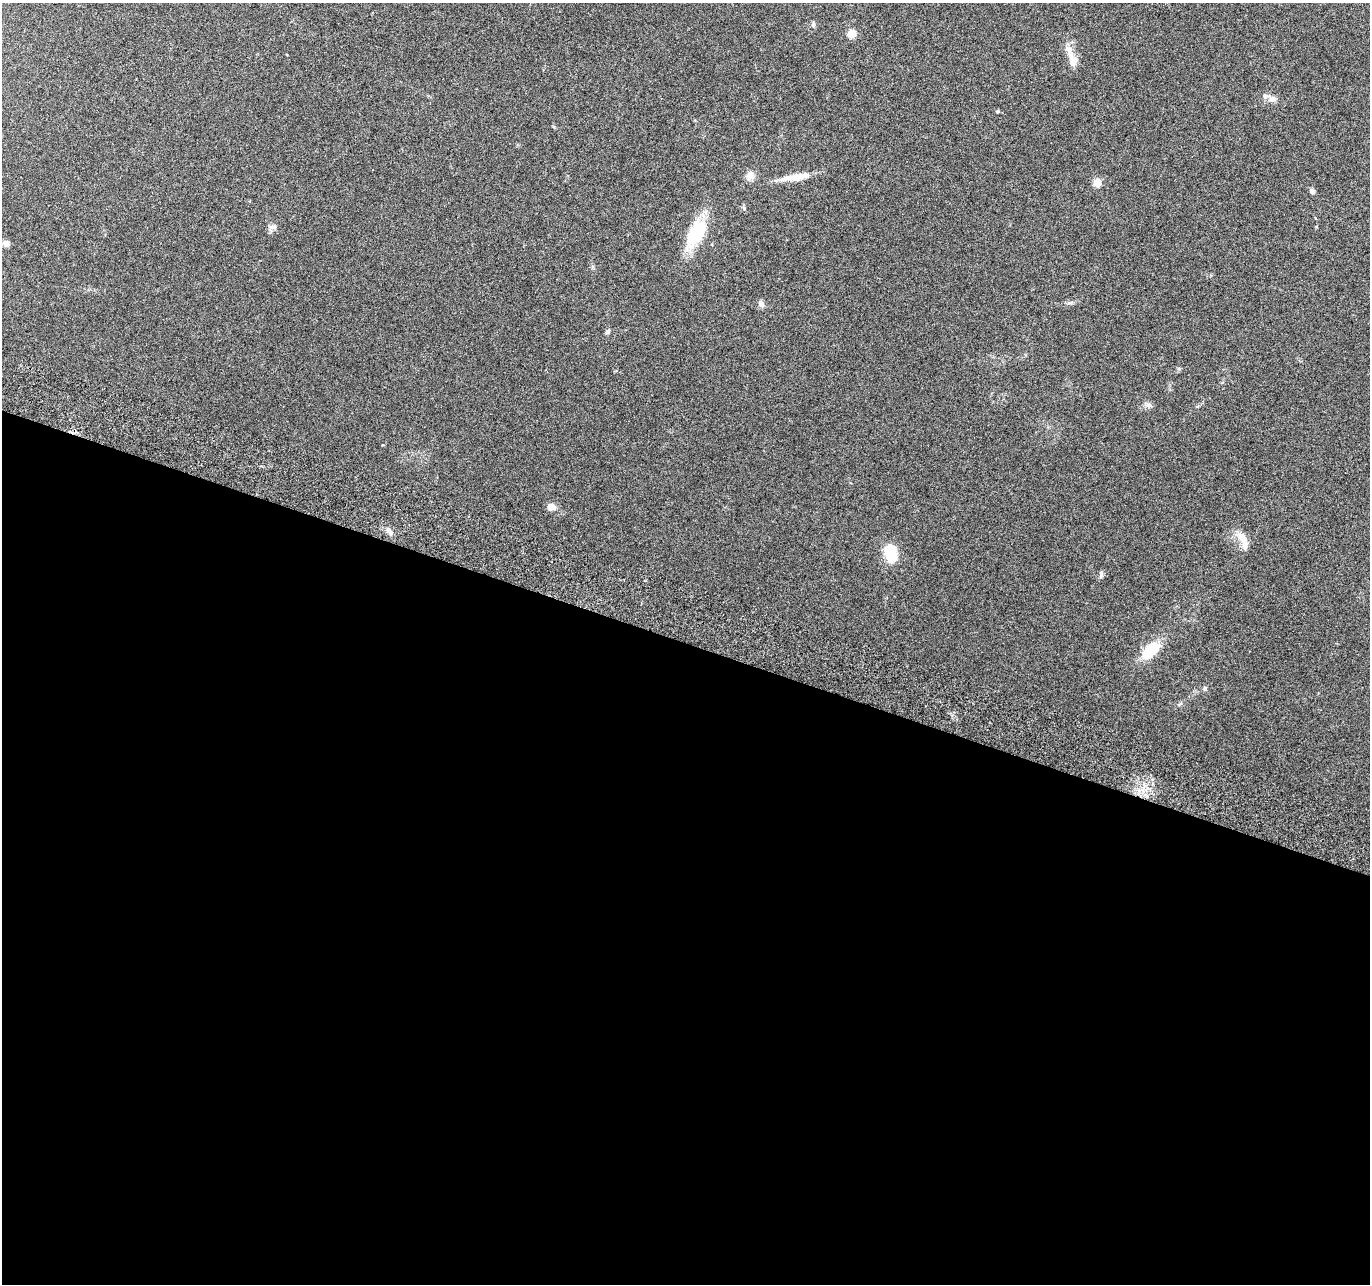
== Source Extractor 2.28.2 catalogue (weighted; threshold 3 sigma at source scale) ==
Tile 14 of 4 x 4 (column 2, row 4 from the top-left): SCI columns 1391-2758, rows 269-1550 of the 5525 x 5730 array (HDU 1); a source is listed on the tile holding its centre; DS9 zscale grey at full resolution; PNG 1372 x 1286 px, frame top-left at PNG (2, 3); no overlay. Shown black and unused: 50% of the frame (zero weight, under 3 of 6 exposures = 3% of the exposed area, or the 3 px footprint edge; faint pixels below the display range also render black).
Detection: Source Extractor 2.28.2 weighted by HDU 2 'WHT'; one run over the whole footprint, this tile lists its part. Background 0.0499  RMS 0.0043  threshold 0.0178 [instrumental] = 3 sigma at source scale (4.09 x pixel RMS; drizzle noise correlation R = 1.36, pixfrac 0.8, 0.0396/0.0396 arcsec/px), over >= 5 px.
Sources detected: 27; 2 inside a brighter listed object's ellipse — not listed separately; the other 25 listed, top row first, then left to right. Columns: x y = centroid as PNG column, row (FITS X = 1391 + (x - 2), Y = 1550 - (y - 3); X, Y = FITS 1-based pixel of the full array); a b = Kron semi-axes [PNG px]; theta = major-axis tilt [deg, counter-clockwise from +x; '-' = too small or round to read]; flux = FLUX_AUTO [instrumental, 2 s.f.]
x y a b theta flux
813 25 7 5 89 0.87
852 34 5 5 - 12
1072 58 33 9 -69 5.4
1273 99 11 7 3 2
998 111 6 4 12 0.48
750 176 11 9 76 3.1
799 176 39 8 10 7.2
1097 183 5 5 - 10
1312 191 6 5 - 1.3
744 208 6 5 - 0.72
271 227 9 6 13 1.4
696 233 33 17 61 21
6 243 8 7 - 1.8
1070 303 9 4 9 0.9
761 304 10 7 -63 1.6
607 331 7 5 51 0.78
1149 405 8 6 -20 1.3
551 507 8 7 - 3.4
390 532 10 7 -36 1.7
1244 539 23 9 -42 4.7
890 554 19 12 -76 15
1101 575 12 4 88 0.86
1150 650 21 11 44 14
1205 688 6 5 - 0.73
1142 789 12 4 58 2